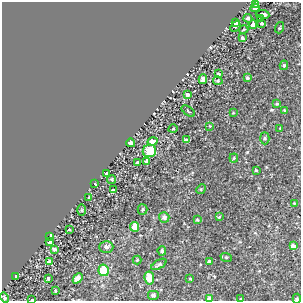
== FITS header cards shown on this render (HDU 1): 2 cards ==
NAXIS1  =                  299
NAXIS2  =                  299

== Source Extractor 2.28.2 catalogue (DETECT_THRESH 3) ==
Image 299 x 299 px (HDU 1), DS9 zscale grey, 1 PNG px = 1 image px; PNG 303 x 303 px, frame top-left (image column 1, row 299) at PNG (2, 2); each listed source drawn as its Kron ellipse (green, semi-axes under 4 px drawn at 4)
Background 0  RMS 0.003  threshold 0.00901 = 3 sigma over >= 5 px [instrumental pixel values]
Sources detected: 72; all 72 listed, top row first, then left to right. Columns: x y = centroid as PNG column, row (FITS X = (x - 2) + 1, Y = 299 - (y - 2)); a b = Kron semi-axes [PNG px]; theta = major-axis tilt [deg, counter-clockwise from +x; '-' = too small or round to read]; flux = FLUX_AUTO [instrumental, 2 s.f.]
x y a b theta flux
256 3 3 3 - 1.2
255 8 4 3 - 2.9
263 14 7 3 -7 5.2
248 18 4 4 - 0.5
261 19 3 3 - 8.2
235 22 3 3 - 4.1
261 23 3 3 - 2.3
253 24 4 3 - 3.6
235 26 6 3 49 7
279 28 6 2 71 0.17
244 30 4 3 - 0.23
242 38 3 3 - 1.5
284 65 5 4 - 0.35
218 74 3 3 - 0.36
247 78 3 3 - 0.26
203 79 5 3 - 5.5
218 81 5 4 - 0.35
188 95 4 3 - 2.7
277 104 4 3 - 0.19
284 110 3 3 - 0.23
188 111 7 2 -35 0.17
233 113 3 2 - 0.13
210 126 2 2 - 0.11
173 129 4 3 - 0.15
280 129 4 2 - 0.12
265 138 6 4 -88 0.31
187 140 4 3 - 0.75
152 141 5 3 - 6.5
131 143 4 3 - 5.3
149 151 7 6 - 4.5
234 158 4 4 - 0.2
147 162 4 3 - 4.3
137 163 3 3 - 2.1
256 170 3 2 - 0.15
106 173 3 3 - 0.37
112 179 5 4 - 0.33
95 184 4 3 - 3
201 189 5 4 - 0.18
113 190 3 3 - 1.9
89 198 3 3 - 1.3
294 203 4 3 - 0.15
143 209 5 5 - 0.33
82 210 6 4 89 0.18
164 217 5 5 - 0.79
219 217 4 3 - 0.14
197 220 4 2 - 0.17
135 227 5 4 - 3
69 230 3 3 - 0.74
50 236 3 3 - 3.3
50 242 3 3 - 7.8
293 246 4 4 - 0.94
106 247 7 6 - 0.68
54 250 4 3 - 1.2
162 251 4 3 - 0.43
226 257 6 3 -18 0.2
137 260 4 4 - 0.19
50 262 3 3 - 4.5
209 262 4 4 - 0.53
159 264 8 4 31 0.32
104 270 5 5 - 5.1
16 276 4 3 - 0.36
49 278 3 3 - 2.9
78 278 6 4 49 1.4
149 278 6 5 - 2.1
190 279 3 2 - 0.16
55 291 4 3 - 0.19
153 295 6 5 - 0.31
5 298 5 4 - 0.5
209 299 4 4 - 0.8
241 299 3 3 - 0.37
297 299 5 4 - 0.23
32 300 3 2 - 0.92
At the frame edge (FLAGS 8, measured only in part): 5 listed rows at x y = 256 3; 209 299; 241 299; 297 299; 32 300